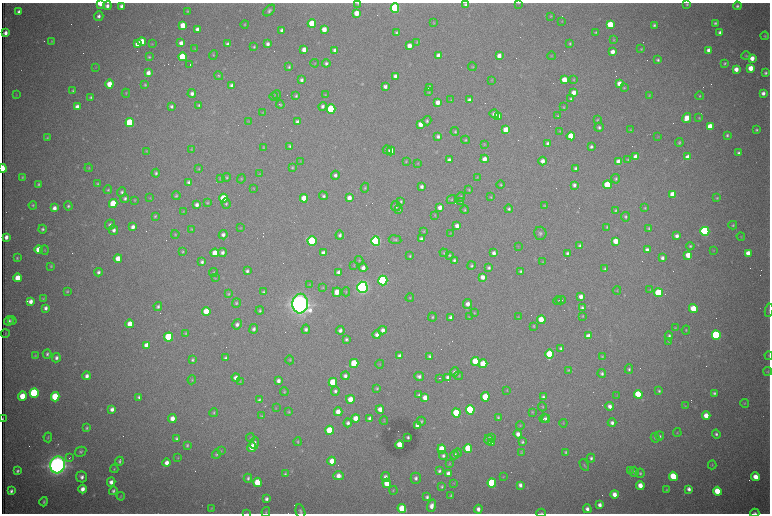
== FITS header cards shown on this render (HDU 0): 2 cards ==
NAXIS1  =                 1536 /fastest changing axis
NAXIS2  =                 1023 /next to fastest changing axis

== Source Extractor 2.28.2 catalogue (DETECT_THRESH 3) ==
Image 1536 x 1023 px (HDU 0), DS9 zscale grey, zoomed out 1/2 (1 PNG px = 2 x 2 image px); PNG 772 x 516 px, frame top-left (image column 1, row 1022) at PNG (2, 3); each listed source drawn as its Kron ellipse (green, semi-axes under 4 px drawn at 4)
Background 2790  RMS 32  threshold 97.1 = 3 sigma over >= 5 px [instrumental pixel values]
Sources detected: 638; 100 cannot appear on this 1/2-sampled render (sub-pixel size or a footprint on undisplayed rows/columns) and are neither listed nor drawn; of the other 538, the 500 brightest by FLUX_AUTO listed and drawn (38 fainter detections omitted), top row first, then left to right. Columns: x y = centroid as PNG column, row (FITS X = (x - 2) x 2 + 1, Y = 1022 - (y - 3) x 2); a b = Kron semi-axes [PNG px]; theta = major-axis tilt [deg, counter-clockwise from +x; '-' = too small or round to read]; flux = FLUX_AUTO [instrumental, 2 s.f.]
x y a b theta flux
100 3 4 2 - 2.1e+05
358 3 4 3 - 7.0e+03
519 3 3 3 - 4.3e+03
687 4 4 3 - 8.7e+03
465 5 4 4 - 1.6e+04
107 6 4 4 - 2.8e+04
121 6 4 4 - 2.6e+04
737 6 4 4 - 1.6e+04
395 8 4 4 - 1.2e+06
187 11 3 3 - 6.8e+03
269 11 7 4 44 1.7e+04
19 12 3 3 - 2.3e+04
356 13 4 4 - 8.6e+04
99 16 5 4 - 2.5e+04
551 16 3 3 - 5.7e+03
562 21 4 2 - 4.3e+03
433 23 4 3 - 5.1e+03
715 23 4 3 - 1.3e+04
245 24 4 3 - 6.7e+03
312 24 4 4 - 2.9e+05
183 25 4 4 - 1.1e+05
610 25 4 4 - 2.1e+05
654 25 3 3 - 1.4e+04
197 29 4 3 - 3.5e+04
324 29 4 4 - 6.8e+04
282 30 4 3 - 3.6e+04
396 32 4 3 - 1.1e+04
596 32 3 3 - 8.1e+03
720 32 4 4 - 2.4e+04
5 33 4 3 - 3.8e+04
765 36 4 4 - 7.2e+03
614 40 4 3 - 6.0e+03
51 41 3 3 - 6.1e+03
142 42 4 4 - 1.3e+05
417 42 4 3 - 4.9e+03
181 43 4 4 - 4.1e+04
138 44 4 4 - 7.3e+04
152 44 4 3 - 4.7e+03
227 44 4 4 - 1.8e+04
268 44 4 3 - 2.5e+04
570 44 3 3 - 9.2e+03
409 46 4 4 - 5.4e+04
254 47 3 3 - 7.6e+03
195 49 3 3 - 4.4e+03
641 49 4 3 - 7.6e+03
304 50 4 3 - 5.0e+04
335 50 3 3 - 2.7e+04
709 50 4 3 - 3.8e+04
612 52 4 3 - 4.8e+04
213 55 5 3 - 7.8e+03
439 55 4 3 - 5.0e+04
499 56 4 3 - 4.3e+04
551 56 4 3 - 4.4e+03
746 56 4 3 - 6.6e+03
149 57 4 4 - 1.0e+04
182 57 4 4 - 3.1e+05
752 58 4 4 - 5.9e+04
658 60 4 3 - 1.1e+04
315 63 4 3 - 5.1e+03
326 63 4 4 - 1.6e+04
725 63 4 3 - 1.2e+04
190 65 2 1 - 2.0e+05
96 67 3 3 - 4.5e+03
289 67 4 3 - 1.0e+04
472 67 4 3 - 6.0e+03
751 68 4 4 - 9.5e+04
736 69 4 4 - 5.9e+04
148 73 4 4 - 4.3e+04
765 73 3 3 - 1.4e+04
218 76 5 4 - 8.8e+03
395 76 4 3 - 2.6e+04
302 80 4 3 - 1.8e+04
491 80 3 3 - 4.1e+03
564 80 4 4 - 1.1e+05
574 80 4 3 - 6.8e+03
109 84 4 4 - 1.1e+05
619 84 4 4 - 6.7e+04
145 85 3 3 - 8.7e+03
231 85 4 4 - 1.7e+04
385 86 3 3 - 2.5e+04
429 88 4 3 - 2.0e+04
624 88 4 3 - 7.2e+03
73 91 4 4 - 1.1e+04
429 92 4 3 - 5.4e+03
574 92 4 4 - 5.7e+04
126 93 4 3 - 6.2e+03
192 93 4 4 - 2.8e+04
763 93 4 4 - 3.1e+04
16 95 3 3 - 4.3e+03
277 95 4 3 - 7.2e+03
325 95 4 3 - 5.2e+03
649 95 4 3 - 5.7e+03
274 96 4 3 - 5.3e+03
296 96 3 3 - 1.0e+04
700 96 4 4 - 8.4e+03
91 97 3 3 - 1.2e+04
571 99 4 4 - 1.3e+04
451 100 3 3 - 4.2e+03
469 100 3 3 - 2.3e+04
438 102 4 4 - 5.0e+04
199 105 3 3 - 1.1e+04
280 105 4 3 - 8.0e+03
171 106 3 3 - 1.4e+04
322 106 4 4 - 2.2e+04
77 107 4 4 - 4.4e+04
564 107 4 3 - 6.6e+03
331 109 4 4 - 6.1e+05
263 112 4 3 - 4.4e+03
494 114 5 4 - 3.5e+04
498 116 4 3 - 3.3e+04
558 116 4 4 - 7.7e+03
687 118 5 4 - 9.5e+04
699 118 3 3 - 6.4e+03
597 120 4 4 - 7.4e+03
248 121 4 3 - 4.8e+03
427 121 4 4 - 1.2e+04
297 122 3 3 - 1.8e+04
130 123 4 4 - 6.2e+05
421 124 4 4 - 6.6e+04
599 127 4 4 - 1.7e+04
710 127 4 4 - 1.6e+05
506 130 4 4 - 1.4e+05
630 130 4 3 - 7.1e+03
756 130 4 3 - 1.0e+04
560 131 4 3 - 5.9e+03
455 132 4 4 - 9.1e+03
727 135 4 3 - 1.3e+04
438 136 4 4 - 1.9e+04
571 136 4 4 - 2.3e+05
658 137 3 2 - 4.3e+03
47 138 4 3 - 8.0e+03
465 140 4 3 - 8.0e+03
679 142 4 3 - 1.1e+04
548 143 3 3 - 2.1e+04
484 144 4 3 - 6.0e+03
290 146 4 3 - 1.3e+04
591 147 3 3 - 1.4e+04
263 148 3 3 - 6.0e+03
191 149 3 3 - 5.0e+03
387 150 4 4 - 1.4e+04
146 151 4 3 - 4.8e+03
391 151 4 4 - 6.4e+04
739 153 3 3 - 1.7e+04
636 157 4 4 - 1.0e+05
688 157 4 4 - 5.3e+04
484 159 4 4 - 5.3e+04
628 159 4 3 - 7.6e+03
449 160 4 3 - 2.0e+04
300 161 4 3 - 4.4e+03
406 161 4 3 - 6.2e+03
542 161 4 4 - 4.1e+04
619 162 4 4 - 1.5e+05
418 163 4 3 - 5.1e+03
292 167 4 3 - 9.3e+03
3 168 4 2 - 3.0e+05
89 168 4 3 - 6.9e+03
576 168 4 4 - 1.4e+04
198 169 4 4 - 7.8e+03
156 173 4 4 - 1.5e+04
259 174 4 3 - 4.4e+03
335 175 4 4 - 2.3e+04
22 177 4 3 - 8.0e+03
227 177 4 4 - 9.4e+03
477 177 4 3 - 5.1e+03
220 178 4 3 - 5.5e+03
241 179 4 3 - 7.4e+03
616 179 5 4 - 1.1e+04
188 182 4 4 - 1.5e+04
39 184 3 3 - 1.1e+04
97 184 3 3 - 1.0e+04
501 185 4 3 - 8.5e+03
574 185 4 4 - 2.3e+04
607 185 4 4 - 3.1e+05
422 187 4 3 - 2.4e+04
253 188 4 3 - 4.8e+03
365 188 5 4 - 8.8e+03
108 190 4 4 - 9.1e+03
469 190 3 3 - 6.3e+03
122 192 4 4 - 1.4e+04
673 195 4 4 - 1.9e+05
176 196 4 4 - 9.0e+03
323 196 5 4 - 1.7e+04
461 197 5 4 - 9.1e+03
491 197 3 3 - 6.4e+03
125 198 4 4 - 1.6e+04
150 198 4 3 - 4.8e+03
224 198 4 4 - 2.6e+05
304 198 4 4 - 1.3e+05
349 198 4 4 - 4.6e+04
717 198 4 4 - 9.7e+03
451 199 5 4 - 8.8e+03
135 200 3 3 - 5.0e+03
401 201 4 3 - 9.8e+03
461 201 4 3 - 7.7e+03
113 203 4 4 - 2.6e+05
207 203 3 3 - 7.0e+03
226 204 5 4 - 1.2e+04
33 205 4 3 - 8.4e+03
197 205 3 3 - 2.6e+04
544 205 3 3 - 5.9e+03
68 206 4 4 - 1.3e+04
396 206 5 5 - 2.5e+04
440 207 4 3 - 4.0e+04
54 208 4 4 - 3.9e+04
645 208 3 3 - 6.8e+03
399 209 4 3 - 1.0e+04
509 209 4 4 - 1.4e+04
465 210 4 3 - 8.7e+03
615 210 4 3 - 9.2e+03
184 211 4 3 - 4.3e+03
435 215 4 3 - 5.2e+03
155 216 4 3 - 9.1e+03
625 217 5 4 - 1.1e+04
110 225 5 5 - 2.2e+04
733 225 4 4 - 9.9e+03
457 226 4 4 - 4.1e+04
133 227 4 3 - 3.2e+04
607 227 3 3 - 8.2e+03
241 228 4 3 - 4.2e+03
649 228 4 3 - 9.9e+03
43 229 4 4 - 1.4e+04
192 229 3 3 - 5.0e+03
114 230 5 4 - 2.5e+04
424 231 4 3 - 6.7e+03
705 231 4 4 - 1.4e+06
450 233 3 3 - 4.3e+03
540 233 6 6 - 2.0e+04
175 234 4 3 - 6.4e+03
223 235 4 4 - 2.6e+04
340 235 4 4 - 1.7e+04
677 236 3 3 - 2.6e+04
741 236 4 3 - 5.7e+03
6 237 4 3 - 3.9e+04
421 239 4 3 - 2.4e+04
395 240 6 4 -8 1.1e+04
312 241 5 4 - 8.1e+05
376 241 5 4 - 1.7e+06
616 241 4 4 - 1.1e+05
580 245 4 3 - 1.5e+04
518 246 3 3 - 4.7e+03
690 246 4 4 - 1.1e+04
38 249 4 4 - 8.7e+04
45 250 5 4 - 6.7e+03
647 250 4 3 - 3.6e+04
713 250 4 3 - 4.3e+03
183 252 4 3 - 7.9e+03
222 252 4 4 - 2.4e+04
215 253 4 4 - 1.2e+05
323 253 4 3 - 3.3e+04
444 253 4 4 - 8.8e+03
494 253 4 3 - 2.9e+04
567 253 3 3 - 1.5e+04
748 253 4 4 - 6.2e+04
449 255 4 4 - 9.4e+03
688 255 4 4 - 9.2e+04
410 256 3 3 - 8.4e+03
17 258 3 2 - 8.2e+03
118 258 4 4 - 8.3e+04
662 258 4 3 - 2.2e+04
359 260 4 4 - 6.7e+03
454 260 4 3 - 1.4e+04
202 262 3 3 - 1.7e+04
543 262 4 3 - 5.7e+03
354 265 4 3 - 4.9e+03
51 266 4 3 - 8.6e+03
471 266 4 4 - 1.2e+04
363 268 4 4 - 3.8e+04
489 268 4 3 - 1.6e+04
605 269 4 3 - 1.2e+04
247 271 4 3 - 1.7e+04
521 271 4 4 - 1.1e+04
98 272 4 4 - 1.9e+04
339 272 4 3 - 4.6e+04
213 273 4 3 - 9.2e+03
483 277 4 4 - 4.3e+04
18 278 4 4 - 1.3e+05
215 278 4 3 - 5.6e+03
383 280 5 4 - 1.8e+06
310 285 4 4 - 5.9e+03
323 287 4 3 - 5.6e+03
362 287 5 5 - 3.5e+06
617 290 4 3 - 5.4e+03
650 290 4 3 - 5.0e+03
67 291 4 3 - 9.3e+03
263 292 4 3 - 1.1e+04
337 292 5 4 - 8.1e+04
346 292 4 3 - 5.1e+03
659 293 4 4 - 4.3e+05
228 294 4 4 - 8.5e+03
581 296 4 3 - 4.3e+04
43 298 4 4 - 7.0e+03
410 298 4 3 - 5.9e+03
561 300 5 1 - 4.9e+03
31 301 4 3 - 4.2e+04
558 301 4 2 - 7.3e+03
236 303 5 4 - 1.1e+04
300 304 10 8 86 9.9e+06
468 304 5 4 - 4.1e+04
158 306 4 4 - 1.5e+04
46 308 4 3 - 2.4e+04
582 308 4 4 - 1.7e+04
693 308 4 4 - 1.6e+05
769 310 7 2 82 7.2e+03
206 311 4 4 - 1.4e+05
260 311 4 4 - 9.6e+03
474 313 4 3 - 6.3e+03
582 316 3 3 - 7.0e+03
432 317 4 4 - 1.1e+04
451 317 4 3 - 2.1e+04
469 317 4 3 - 5.1e+03
518 317 4 3 - 5.2e+03
541 320 4 4 - 1.4e+05
9 321 5 4 - 2.4e+04
12 321 4 3 - 6.7e+03
130 324 4 4 - 7.9e+04
237 324 5 4 - 2.5e+04
534 326 4 3 - 7.7e+03
675 328 3 3 - 4.8e+03
254 329 5 4 - 1.8e+04
306 329 5 4 - 2.2e+04
340 330 4 4 - 2.4e+04
383 330 4 4 - 3.2e+04
686 330 4 3 - 6.3e+03
186 333 4 3 - 8.5e+03
5 334 4 3 - 6.2e+03
377 335 4 4 - 2.8e+04
716 335 4 4 - 1.0e+06
588 336 4 4 - 5.1e+04
669 336 4 4 - 1.6e+04
168 337 4 4 - 5.9e+05
346 339 4 3 - 1.4e+04
669 341 4 3 - 5.2e+03
146 345 4 4 - 5.4e+04
561 348 4 3 - 1.9e+04
47 354 5 4 - 1.6e+04
550 354 5 4 - 3.8e+05
35 356 4 3 - 6.9e+03
399 356 4 3 - 2.2e+04
430 356 4 3 - 1.6e+04
602 356 4 4 - 7.0e+03
769 356 4 3 - 4.9e+03
56 358 5 4 - 2.3e+04
226 358 4 3 - 1.7e+04
192 360 4 3 - 1.2e+04
290 360 4 4 - 7.0e+03
475 361 4 4 - 2.9e+05
354 363 4 4 - 3.5e+05
380 364 4 2 - 4.6e+03
483 364 4 4 - 1.7e+05
629 369 5 4 - 1.3e+04
568 370 4 3 - 6.7e+03
768 371 4 3 - 6.5e+03
455 372 4 4 - 2.7e+04
602 374 4 4 - 1.7e+04
87 376 4 4 - 3.1e+04
345 376 4 4 - 2.3e+04
419 376 5 4 - 2.5e+04
459 376 4 4 - 7.6e+03
448 377 4 4 - 3.8e+04
236 378 4 4 - 4.0e+04
439 378 2 1 - 6.6e+03
192 380 4 4 - 7.7e+03
240 381 4 3 - 4.5e+03
278 381 4 3 - 2.7e+04
333 382 4 4 - 3.2e+05
377 388 4 3 - 8.7e+03
507 390 3 3 - 4.3e+03
335 391 4 4 - 1.7e+04
659 391 3 3 - 1.1e+04
284 392 4 4 - 8.2e+03
34 393 5 4 - 1.0e+06
714 393 4 3 - 1.4e+04
638 394 4 4 - 3.1e+05
419 395 4 3 - 1.4e+04
22 396 4 4 - 1.4e+05
617 396 4 3 - 5.6e+03
55 397 4 4 - 3.6e+05
139 397 4 3 - 1.9e+04
425 397 4 4 - 6.5e+04
485 397 4 4 - 2.0e+05
543 397 4 3 - 1.6e+04
350 399 4 4 - 8.1e+04
259 400 4 3 - 1.1e+04
745 403 4 4 - 7.2e+03
610 406 4 4 - 3.5e+04
685 406 4 3 - 5.5e+03
542 407 4 3 - 7.8e+03
276 408 4 3 - 4.1e+03
112 409 4 3 - 3.1e+04
380 409 4 4 - 4.9e+04
470 410 4 4 - 8.3e+05
289 412 4 3 - 7.1e+03
338 412 4 4 - 6.9e+04
532 412 4 3 - 6.4e+03
214 413 4 4 - 9.7e+03
456 413 4 4 - 4.7e+05
262 416 4 3 - 7.2e+03
706 416 4 4 - 8.7e+04
498 417 4 3 - 1.0e+04
172 418 4 4 - 5.5e+04
355 418 4 4 - 7.3e+04
370 418 4 3 - 2.5e+04
544 418 5 2 - 8.6e+03
3 419 3 2 - 7.1e+03
546 419 4 3 - 1.3e+04
384 421 4 3 - 4.6e+03
421 421 4 3 - 9.7e+03
348 423 4 4 - 2.3e+04
563 423 4 3 - 5.6e+03
612 423 4 4 - 2.5e+04
418 425 4 3 - 4.7e+04
520 425 4 3 - 6.9e+03
87 428 4 3 - 1.2e+04
329 430 4 4 - 2.9e+05
677 433 4 3 - 5.5e+03
518 434 4 4 - 4.1e+04
716 434 4 4 - 1.6e+04
660 436 4 4 - 1.1e+04
48 437 5 3 - 6.9e+03
408 437 3 3 - 1.2e+04
491 437 2 1 - 1.4e+05
250 438 4 4 - 7.6e+03
655 438 5 4 - 1.1e+04
176 439 4 3 - 1.3e+04
489 439 5 4 - 4.8e+04
298 442 4 3 - 7.9e+03
522 442 4 3 - 1.3e+04
254 443 6 4 81 2.9e+04
491 443 4 3 - 3.5e+04
187 445 3 3 - 1.0e+04
400 445 4 4 - 1.7e+05
252 447 5 4 - 1.2e+05
468 448 4 4 - 2.6e+05
442 449 4 4 - 2.0e+05
221 451 4 3 - 4.8e+03
80 452 6 4 28 1.3e+04
565 452 4 3 - 9.4e+03
458 453 4 3 - 7.0e+03
521 453 4 4 - 6.1e+03
216 454 5 4 - 1.2e+04
443 455 4 4 - 1.8e+04
454 455 4 4 - 1.9e+04
69 458 3 2 - 6.2e+03
178 458 4 3 - 5.6e+03
591 458 4 4 - 1.6e+04
120 461 4 3 - 1.3e+04
332 461 4 4 - 8.8e+04
167 463 4 4 - 4.5e+04
449 464 4 3 - 6.1e+03
57 465 8 7 - 8.0e+06
584 465 6 3 -63 1.1e+04
712 465 4 3 - 7.5e+03
114 469 4 3 - 7.3e+03
17 471 3 3 - 1.5e+04
439 471 4 4 - 1.6e+04
630 471 4 3 - 6.2e+03
634 472 5 4 - 1.2e+04
448 473 4 3 - 3.9e+04
640 473 5 4 - 1.1e+04
285 474 4 3 - 1.0e+04
339 476 5 4 - 5.2e+04
673 476 4 4 - 2.8e+05
82 477 5 5 - 3.0e+04
386 477 5 4 - 3.1e+04
503 477 4 2 - 4.2e+03
755 477 4 4 - 9.1e+04
248 478 4 4 - 1.4e+04
416 478 5 5 - 2.4e+04
111 482 4 4 - 3.6e+04
258 482 4 4 - 2.2e+05
387 483 4 4 - 1.5e+05
454 483 3 3 - 4.3e+03
492 483 4 4 - 5.8e+05
520 485 4 3 - 2.6e+04
640 485 4 4 - 8.1e+04
442 487 4 3 - 1.1e+04
83 489 4 4 - 4.9e+04
689 489 4 3 - 3.0e+04
393 490 4 3 - 7.1e+03
666 490 4 3 - 6.3e+03
11 491 4 3 - 2.2e+04
113 491 4 3 - 1.7e+04
717 491 4 4 - 2.3e+05
614 494 4 3 - 5.9e+04
451 495 3 3 - 8.7e+03
121 496 4 3 - 6.5e+03
427 497 4 3 - 1.6e+04
266 499 4 3 - 2.2e+04
44 502 5 3 - 1.1e+04
600 505 4 3 - 3.2e+04
432 506 6 4 73 4.8e+04
211 508 3 3 - 6.7e+03
402 508 4 4 - 2.4e+05
478 509 4 3 - 3.4e+04
587 509 4 4 - 3.2e+04
300 511 7 4 -75 1.6e+04
266 512 5 3 - 7.5e+03
247 513 4 3 - 4.5e+03
541 513 5 3 - 7.9e+03
755 513 5 2 - 1.2e+04
At the frame edge (FLAGS 8, measured only in part): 11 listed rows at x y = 100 3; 358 3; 519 3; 3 168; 769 310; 769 356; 3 419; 300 511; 247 513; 541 513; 755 513
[38 fainter detections neither listed nor drawn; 100 sub-pixel or undisplayed-footprint detections neither listed nor drawn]